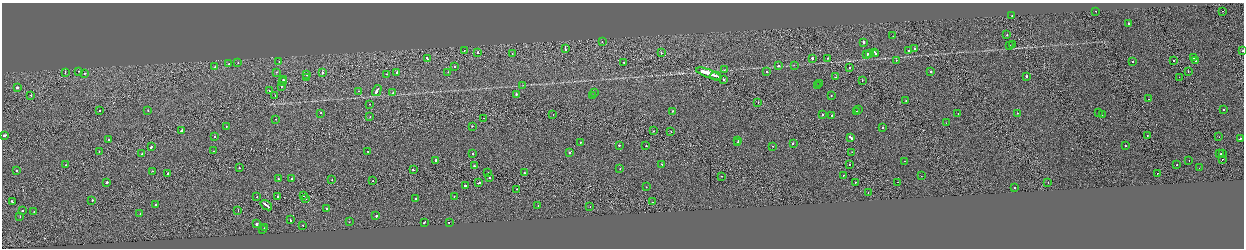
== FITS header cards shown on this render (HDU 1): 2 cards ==
NAXIS1  =                 2484
NAXIS2  =                  492

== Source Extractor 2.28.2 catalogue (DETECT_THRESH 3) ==
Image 2484 x 492 px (HDU 1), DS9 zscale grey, zoomed out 1/2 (1 PNG px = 2 x 2 image px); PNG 1246 x 250 px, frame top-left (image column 1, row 491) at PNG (2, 3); each listed source drawn as its Kron ellipse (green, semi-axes under 4 px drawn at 4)
Background -2.26e-04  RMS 0.062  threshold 0.186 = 3 sigma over >= 5 px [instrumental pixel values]
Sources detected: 207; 12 cannot appear on this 1/2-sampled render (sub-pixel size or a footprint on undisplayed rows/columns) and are neither listed nor drawn; the other 195 listed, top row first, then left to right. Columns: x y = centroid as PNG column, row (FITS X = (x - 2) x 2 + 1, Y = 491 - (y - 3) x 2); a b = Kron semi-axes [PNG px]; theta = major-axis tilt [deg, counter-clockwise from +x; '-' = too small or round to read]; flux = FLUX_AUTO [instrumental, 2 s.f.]
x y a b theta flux
1096 11 2 2 - 70
1223 11 2 1 - 36
1012 15 2 1 - 44
1128 24 2 1 - 91
1007 35 2 1 - 26
893 36 2 2 - 22
602 41 2 1 - 30
863 42 3 2 - 110
1012 45 2 1 - 69
1010 46 2 2 - 100
565 49 3 1 - 150
914 49 2 2 - 55
464 50 2 1 - 18
909 50 2 2 - 53
1242 51 2 2 - 42
478 52 2 1 - 130
875 52 2 2 - 460
661 53 2 1 - 56
870 53 2 1 - 14
512 54 2 1 - 23
867 54 3 2 - 290
876 54 3 2 - 370
1193 57 2 2 - 48
812 58 2 2 - 140
828 58 2 2 - 34
427 59 3 2 - 160
896 60 2 2 - 22
1174 60 2 1 - 44
279 61 2 1 - 20
1195 61 2 2 - 16
238 62 2 2 - 30
624 62 2 2 - 21
1132 62 2 2 - 45
228 64 2 2 - 43
778 65 2 2 - 30
794 65 3 2 - 5.1
215 66 2 1 - 38
454 67 2 2 - 65
849 68 2 1 - 45
724 70 3 2 - 6.1
78 71 2 1 - 21
931 71 2 2 - 68
65 72 2 1 - 21
277 72 2 1 - 230
397 72 2 2 - 300
448 72 2 2 - 28
766 72 2 2 - 61
1188 72 2 1 - 31
85 73 2 1 - 34
323 73 2 1 - 170
709 73 13 2 -20 2700
387 74 2 2 - 19
306 75 2 1 - 24
716 76 5 1 - 1200
1027 76 2 2 - 120
306 77 2 1 - 22
836 77 2 2 - 65
1179 77 2 1 - 28
723 79 2 2 - 170
283 80 2 2 - 45
283 81 2 1 - 41
862 81 2 1 - 53
820 84 2 2 - 34
523 85 3 2 - 5.3
281 86 2 2 - 150
817 86 2 2 - 28
17 87 2 2 - 460
269 91 2 2 - 45
358 91 2 2 - 34
377 91 6 2 59 220
595 92 2 1 - 9.4
393 93 2 2 - 61
516 94 2 2 - 66
31 95 2 1 - 40
593 95 2 2 - 54
275 96 2 1 - 26
831 96 2 2 - 37
1148 99 2 2 - 71
906 101 2 1 - 33
758 103 2 1 - 25
369 104 2 2 - 38
1224 109 2 2 - 46
148 110 2 2 - 22
858 110 2 1 - 14
99 111 2 1 - 27
672 111 2 2 - 48
857 112 2 2 - 44
320 113 2 2 - 54
1017 113 2 1 - 90
1098 113 2 1 - 16
553 114 2 1 - 20
958 114 2 1 - 16
823 115 2 2 - 93
831 115 2 2 - 75
1102 115 2 2 - 26
370 117 2 2 - 25
483 118 2 1 - 15
276 119 2 1 - 31
946 123 2 1 - 17
226 126 2 2 - 28
472 126 2 2 - 34
883 127 2 2 - 43
182 130 3 2 - 230
653 131 2 1 - 41
671 132 2 1 - 19
5 135 3 2 - 180
1147 136 2 1 - 33
214 137 2 1 - 40
850 137 4 2 - 160
1219 137 2 1 - 24
1240 138 4 2 - 140
109 139 2 2 - 48
738 141 2 2 - 71
580 142 2 2 - 18
737 143 2 2 - 120
793 143 2 2 - 76
619 145 2 1 - 58
1125 145 2 2 - 75
646 146 2 2 - 56
773 146 2 2 - 22
151 147 3 2 - 110
99 151 2 1 - 48
214 151 2 2 - 24
368 152 2 2 - 75
569 152 2 2 - 64
852 152 2 1 - 66
472 153 2 2 - 24
1222 153 2 1 - 160
142 154 2 2 - 68
1220 154 2 2 - 110
1222 159 2 1 - 21
436 160 2 2 - 190
1189 160 2 1 - 16
904 161 2 2 - 21
661 164 3 2 - 230
849 164 2 1 - 34
65 165 2 2 - 23
1177 165 2 1 - 49
474 166 2 2 - 87
239 168 2 2 - 65
620 168 2 2 - 45
1199 168 2 1 - 22
413 170 2 2 - 57
16 171 2 2 - 110
152 171 2 2 - 28
168 173 2 2 - 87
488 173 2 1 - 50
524 173 2 2 - 130
1157 173 2 1 - 31
843 175 2 1 - 39
721 176 2 2 - 25
921 176 2 2 - 19
489 177 2 1 - 200
278 178 2 2 - 55
291 179 2 2 - 240
332 180 2 2 - 27
373 181 2 2 - 48
106 182 3 2 - 120
855 182 2 2 - 32
898 182 2 1 - 31
1048 182 2 1 - 15
479 183 3 1 - 110
465 185 2 2 - 250
646 187 2 1 - 56
1014 188 2 2 - 83
517 189 2 2 - 31
868 192 2 1 - 23
304 196 2 1 - 92
454 196 2 1 - 19
257 197 2 1 - 48
278 197 2 2 - 70
306 198 2 2 - 61
415 199 2 2 - 36
92 200 2 2 - 75
12 202 3 2 - 130
652 202 2 2 - 94
156 204 2 2 - 39
266 205 6 1 -37 630
538 206 2 1 - 22
590 206 2 1 - 22
326 208 2 2 - 66
238 210 2 1 - 44
22 211 2 2 - 61
34 212 2 1 - 18
140 213 2 2 - 16
376 215 2 2 - 110
20 216 2 2 - 54
290 220 2 2 - 56
349 222 2 1 - 30
424 222 2 2 - 62
449 222 2 1 - 120
257 224 2 2 - 710
303 225 2 2 - 59
265 228 2 2 - 140
262 230 2 2 - 400
At the frame edge (FLAGS 8, measured only in part): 1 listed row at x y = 1242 51
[12 sub-pixel or undisplayed-footprint detections neither listed nor drawn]